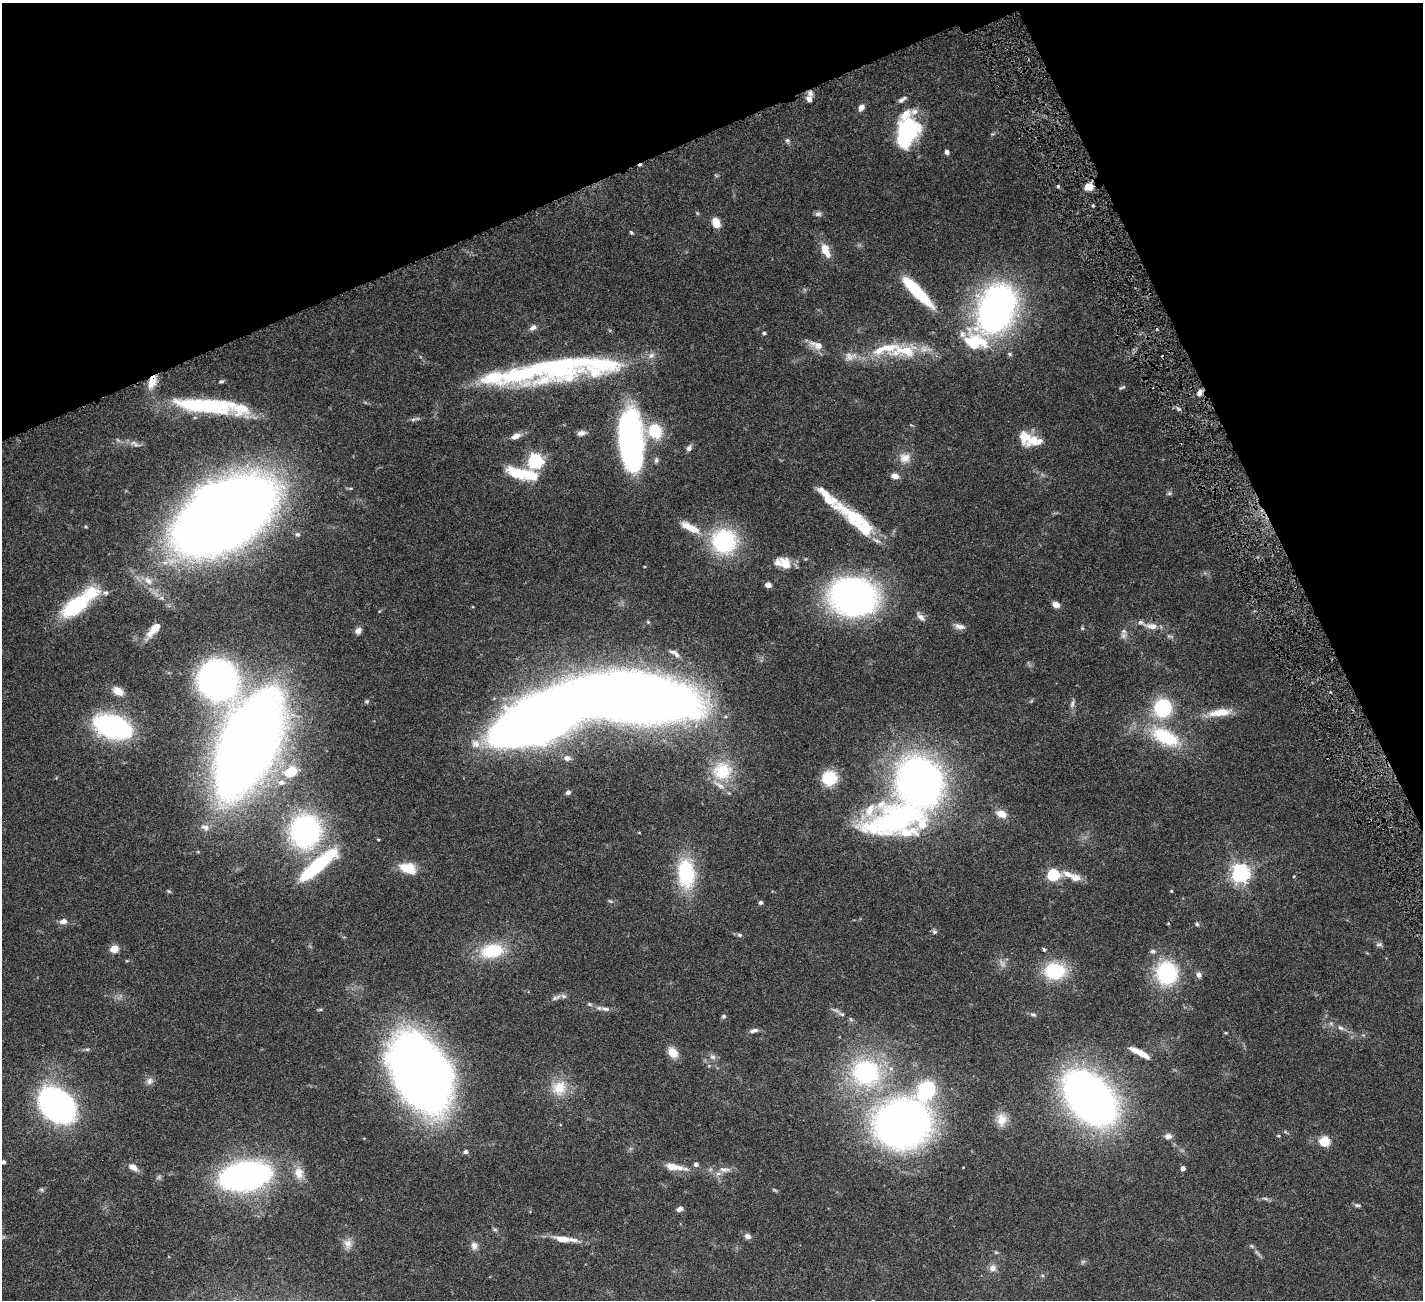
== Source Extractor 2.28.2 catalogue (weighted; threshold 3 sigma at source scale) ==
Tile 3 of 4 x 4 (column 3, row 1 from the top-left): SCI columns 2845-4265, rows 4193-5490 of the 5741 x 5679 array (HDU 1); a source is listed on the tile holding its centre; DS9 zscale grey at full resolution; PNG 1425 x 1302 px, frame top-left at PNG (2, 3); no overlay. Shown black and unused: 21% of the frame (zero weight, under 4 of 8 exposures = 2% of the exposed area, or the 3 px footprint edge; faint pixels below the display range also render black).
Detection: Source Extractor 2.28.2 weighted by HDU 2 'WHT'; one run over the whole footprint, this tile lists its part. Background 0.0766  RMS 0.0028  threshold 0.0113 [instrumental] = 3 sigma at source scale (4.09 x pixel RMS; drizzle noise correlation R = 1.36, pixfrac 0.8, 0.05/0.05 arcsec/px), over >= 5 px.
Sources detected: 182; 3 too faint to see at this stretch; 4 inside a brighter object's white glare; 1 cosmic-ray / hot-pixel residue — not listed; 17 inside a brighter listed object's ellipse — not listed separately; the other 157 listed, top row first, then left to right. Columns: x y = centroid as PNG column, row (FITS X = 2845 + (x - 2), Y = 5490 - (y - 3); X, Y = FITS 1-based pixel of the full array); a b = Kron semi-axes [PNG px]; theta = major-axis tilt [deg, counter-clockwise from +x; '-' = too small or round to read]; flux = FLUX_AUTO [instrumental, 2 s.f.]
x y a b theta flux
809 99 9 7 -77 1.2
901 100 9 6 34 0.73
861 107 8 6 55 1.3
906 132 33 19 70 24
787 140 6 5 - 0.45
947 152 6 5 - 0.79
1058 186 5 3 - 0.29
1089 187 7 6 - 3.4
818 214 9 6 7 0.71
716 222 11 7 -69 2.8
631 232 5 3 - 0.3
825 250 17 8 -66 3.9
917 292 40 9 -46 15
1000 300 34 27 -20 54
533 327 9 6 35 1.1
764 333 5 4 - 0.39
975 341 31 21 -17 12
817 345 19 9 -21 2.6
905 351 44 16 5 11
1009 354 6 5 - 0.38
651 355 9 8 - 1.3
850 356 18 11 10 2.4
570 363 51 31 28 25
516 375 89 22 -6 27
152 382 19 9 71 3.3
221 382 6 4 23 0.43
1122 387 9 4 18 0.38
1199 393 9 5 77 0.95
210 406 67 17 -2 24
1178 409 7 3 -19 0.48
413 419 9 4 9 0.57
655 431 19 17 -55 7.7
581 433 10 6 9 1.1
516 436 10 6 27 1.9
1033 440 23 13 -5 5
630 441 52 19 -85 83
135 444 14 6 -34 1.1
689 448 9 7 54 0.82
905 458 15 13 4 2.6
656 460 7 6 - 0.63
535 461 6 6 - 72
523 474 37 11 -12 11
895 476 9 6 -11 1.5
1169 493 6 5 - 0.42
224 515 60 34 32 710
854 517 38 18 -33 11
690 527 30 9 -27 4.6
297 534 6 6 - 0.53
724 541 27 27 - 24
785 563 17 12 -47 3.5
148 581 14 8 -47 2.1
768 585 6 5 - 1.3
106 593 7 6 - 0.71
853 597 35 29 -21 100
1056 604 8 6 -23 1.5
76 606 31 14 38 21
921 617 14 7 -48 1.3
648 622 5 3 - 0.27
1151 626 18 8 -7 2.4
960 627 13 7 -11 1.4
1082 628 5 4 - 0.29
154 629 21 8 49 3.1
358 631 9 7 54 1.1
1123 636 8 8 - 0.98
1170 636 10 3 -11 0.38
677 655 8 6 -46 0.83
217 679 37 33 -54 91
118 691 12 9 -29 2.6
634 698 77 31 -7 480
367 701 6 4 -20 0.35
1072 704 11 5 77 0.82
1163 708 19 18 - 16
1220 712 32 10 8 4.8
113 727 30 16 -18 52
1165 737 42 19 -27 16
247 743 67 28 65 610
567 758 8 7 - 1.1
291 771 12 9 30 7.2
722 771 28 26 12 10
829 778 16 15 - 7.9
919 782 45 41 -67 120
281 783 11 8 6 1.7
568 792 5 5 - 0.69
1001 814 10 7 -23 3.3
897 819 83 39 9 55
205 827 13 8 -22 1.4
305 831 30 27 81 48
639 833 4 3 - 0.17
378 839 4 3 - 0.22
317 866 51 11 41 23
408 868 17 10 -20 6.4
1240 873 6 6 - 120
686 874 35 20 -86 17
1068 874 19 8 -22 2.7
1053 875 6 5 - 30
1294 876 4 3 - 0.19
1171 891 4 3 - 0.23
610 901 7 3 -35 0.33
760 902 5 5 - 0.49
63 921 8 6 11 1.3
1168 923 4 3 - 0.22
1197 924 6 4 -47 0.37
934 932 6 5 - 0.5
740 935 7 5 -15 0.5
1379 944 9 5 5 0.56
114 949 5 4 - 7.9
1044 949 4 3 - 0.49
492 951 29 18 10 11
1153 951 8 6 -5 0.64
127 961 5 3 - 0.23
1055 971 25 19 -1 12
1167 973 25 23 -77 20
1199 975 9 7 -70 0.89
556 998 16 6 23 1.2
589 1004 5 5 - 0.39
605 1009 14 6 -10 1.2
842 1014 9 5 -18 0.72
1033 1014 8 6 -14 0.59
724 1016 6 6 - 0.45
1341 1028 10 6 -33 0.9
754 1031 12 5 15 0.9
1226 1033 5 3 - 0.22
1140 1052 22 5 -27 3.6
673 1053 14 10 -52 2.9
713 1057 8 6 -15 0.89
421 1073 55 35 -61 290
866 1073 44 40 -20 34
149 1081 10 8 48 1.1
559 1088 21 19 41 5.8
926 1090 23 19 57 14
1090 1098 41 26 -49 190
57 1105 25 18 -43 110
1001 1120 17 13 87 2.8
902 1124 37 30 23 190
1285 1132 6 4 18 0.27
1168 1136 9 7 -1 1.1
1324 1141 8 8 - 5.8
466 1152 5 4 - 0.84
3 1162 4 3 - 0.66
696 1164 5 4 - 0.98
133 1167 11 6 -30 1.9
674 1167 27 9 -10 3.3
1183 1168 4 4 - 1.3
724 1170 19 6 -5 1.9
299 1173 18 12 -84 2.9
245 1176 35 19 10 100
41 1190 7 4 -45 0.38
775 1190 8 4 -23 0.33
1265 1198 7 4 -19 0.46
1357 1205 8 5 -9 0.52
680 1209 8 5 20 0.85
748 1236 8 6 -26 1
563 1239 22 8 -6 3.4
348 1244 14 10 -78 1.9
474 1246 11 8 -86 1.3
1257 1253 15 3 -48 0.79
993 1268 9 9 - 1.4
Overlapping masked pixels (flux is a lower limit): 2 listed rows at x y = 1089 187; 152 382